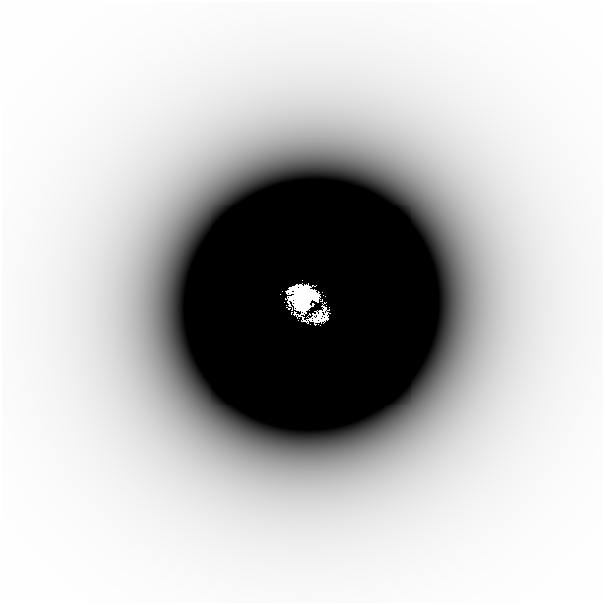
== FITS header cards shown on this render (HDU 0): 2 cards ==
NAXIS1  =                  601
NAXIS2  =                  601

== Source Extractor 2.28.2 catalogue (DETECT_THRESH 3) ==
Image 601 x 601 px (HDU 0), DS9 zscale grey, 1 PNG px = 1 image px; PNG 605 x 605 px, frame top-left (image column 1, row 601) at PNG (2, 2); no overlay
Background -1.11e-06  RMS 4.2e-07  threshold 1.26e-06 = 3 sigma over >= 5 px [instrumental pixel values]
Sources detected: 4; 1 with non-positive FLUX_AUTO (blend fragments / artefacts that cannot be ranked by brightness) is not listed; the other 3 listed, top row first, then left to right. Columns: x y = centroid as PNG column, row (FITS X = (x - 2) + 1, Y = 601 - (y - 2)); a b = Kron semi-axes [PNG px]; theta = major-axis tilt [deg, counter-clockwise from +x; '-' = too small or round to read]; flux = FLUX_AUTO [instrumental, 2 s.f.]
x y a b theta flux
280 294 2 2 - 0.0032
304 299 16 15 - 46
313 304 3 2 - 0.99
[1 non-positive-flux detection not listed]